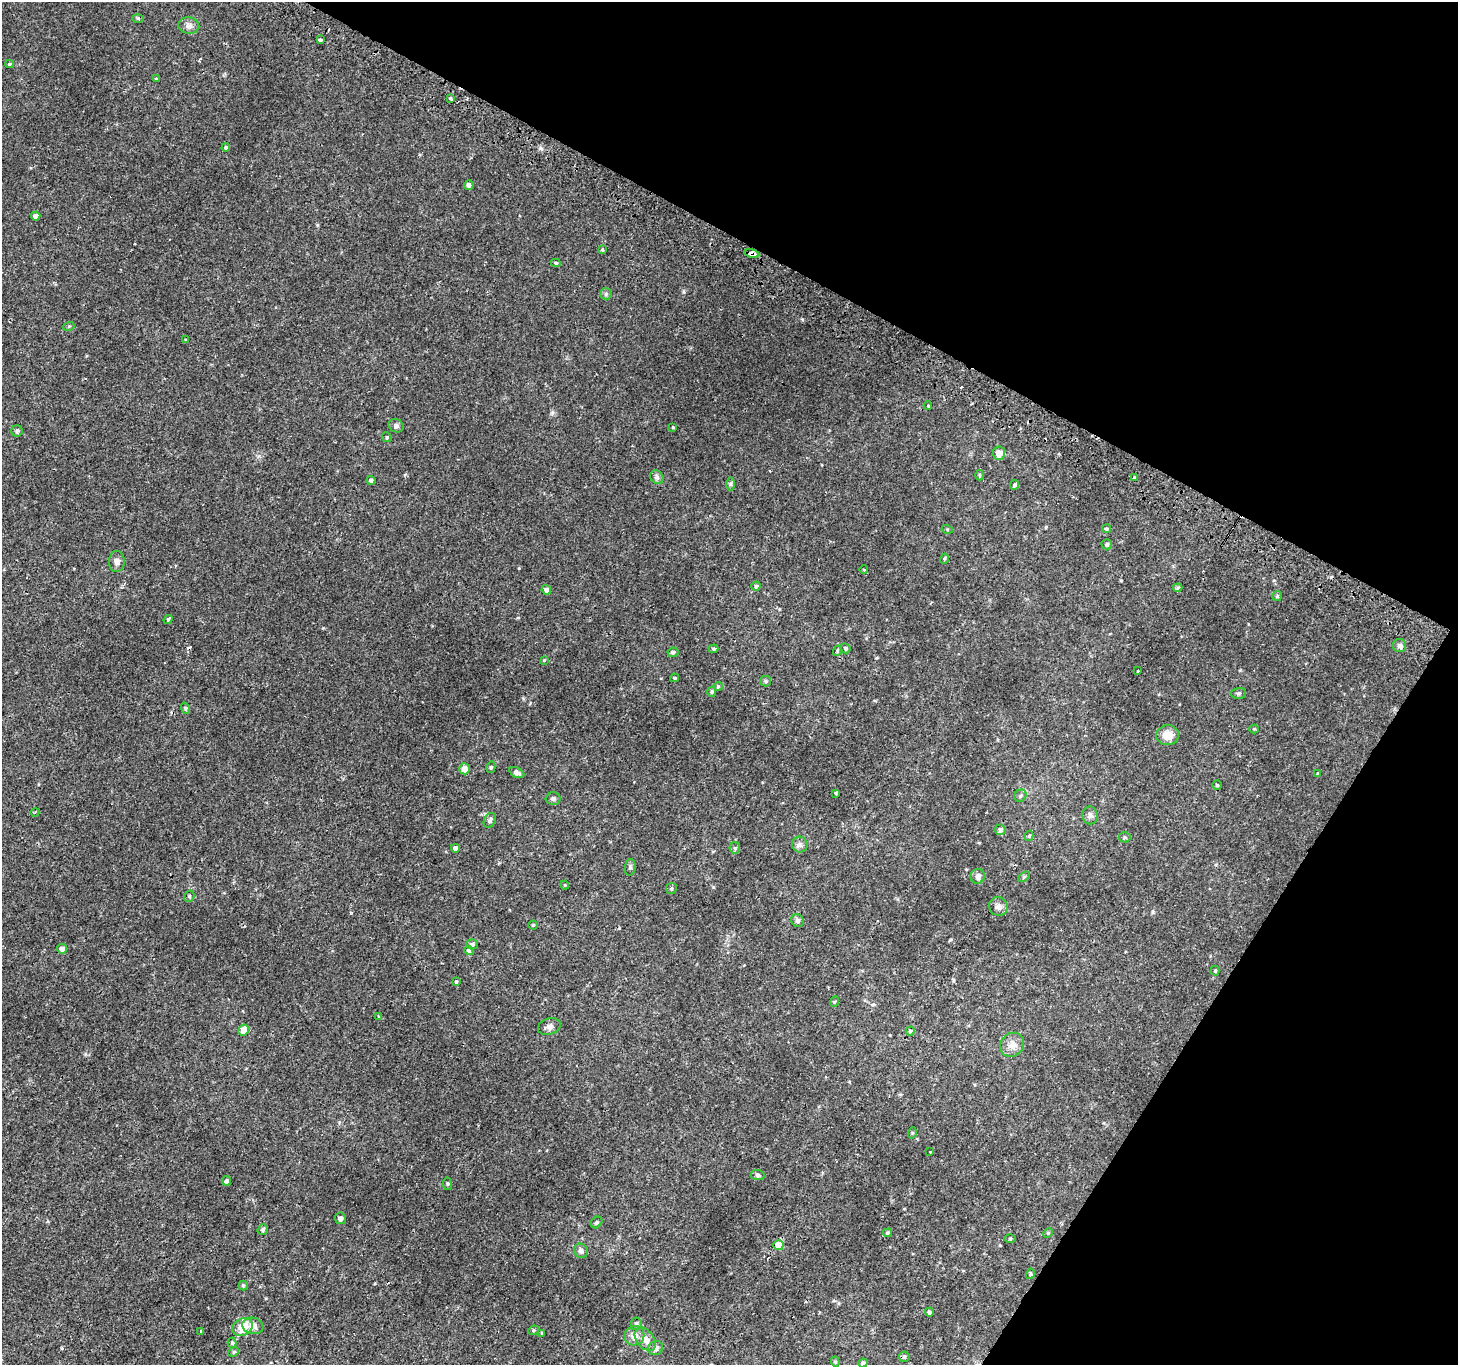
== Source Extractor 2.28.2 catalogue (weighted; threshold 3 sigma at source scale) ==
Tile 8 of 4 x 4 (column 4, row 2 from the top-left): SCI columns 4394-5849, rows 3023-4385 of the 5869 x 5977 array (HDU 1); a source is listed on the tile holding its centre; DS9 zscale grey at full resolution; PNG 1460 x 1367 px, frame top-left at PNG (2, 2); each listed source drawn as its Kron ellipse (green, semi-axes under 4 px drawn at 4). Shown black and unused: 27% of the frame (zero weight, under 2 of 3 exposures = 2% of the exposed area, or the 3 px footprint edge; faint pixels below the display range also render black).
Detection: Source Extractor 2.28.2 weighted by HDU 2 'WHT'; one run over the whole footprint, this tile lists its part. Background 0.00223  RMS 0.0023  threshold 0.0105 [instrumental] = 3 sigma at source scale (4.5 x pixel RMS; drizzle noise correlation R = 1.50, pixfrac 1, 0.0396/0.0396 arcsec/px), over >= 5 px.
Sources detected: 125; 5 cosmic-ray / hot-pixel residue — neither listed nor drawn; the other 120 listed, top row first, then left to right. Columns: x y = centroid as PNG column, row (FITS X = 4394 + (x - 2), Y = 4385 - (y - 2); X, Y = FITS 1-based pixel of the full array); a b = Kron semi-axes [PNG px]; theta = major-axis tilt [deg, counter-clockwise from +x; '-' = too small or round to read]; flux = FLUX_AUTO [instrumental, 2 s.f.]
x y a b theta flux
138 18 5 3 - 0.3
189 26 10 8 -12 1.1
320 40 3 3 - 0.45
9 64 4 4 - 0.26
156 79 3 3 - 0.45
450 98 4 3 - 0.79
226 148 4 4 - 0.44
469 185 5 4 - 0.81
36 216 4 4 - 0.98
602 250 3 3 - 0.44
752 253 7 4 -13 3.5
556 263 5 4 - 0.37
606 294 6 5 - 0.44
69 326 5 3 - 0.22
186 340 4 3 - 0.22
928 406 4 2 - 0.18
396 426 8 6 -29 0.6
673 427 3 3 - 0.36
17 431 6 5 - 0.41
387 437 5 4 - 0.27
999 453 7 6 - 1.9
979 475 5 3 - 0.26
657 477 7 6 - 0.63
1135 478 3 3 - 0.71
371 480 4 4 - 0.51
730 484 7 4 -90 0.4
1015 485 5 4 - 0.54
947 529 5 3 - 0.22
1106 529 4 4 - 0.34
1107 544 5 5 - 0.59
944 559 5 3 - 0.29
117 561 10 8 86 0.98
864 570 4 2 - 0.16
756 586 4 4 - 0.32
1178 588 4 3 - 0.37
546 590 5 4 - 1
1277 596 5 4 - 0.28
168 619 5 4 - 0.27
1399 645 7 6 - 0.72
845 648 5 4 - 0.39
714 649 5 4 - 0.32
837 651 5 3 - 0.26
673 652 5 4 - 0.49
544 660 4 3 - 0.19
1137 671 3 3 - 0.96
675 678 4 4 - 0.27
766 681 5 5 - 0.3
718 686 4 4 - 0.26
712 692 5 4 - 0.36
1238 693 7 5 2 0.43
185 708 6 4 -72 0.31
1254 729 4 4 - 0.22
1167 735 11 10 - 2.8
491 767 6 4 78 0.36
464 769 5 5 - 2.2
517 773 8 5 -28 0.87
1317 774 3 3 - 0.55
1217 785 5 4 - 0.29
836 793 3 3 - 0.24
1020 796 6 5 - 0.5
553 798 7 6 - 0.56
35 812 4 3 - 0.18
1090 815 9 7 -89 0.81
490 820 8 5 64 0.63
1000 830 5 5 - 0.94
1029 836 5 4 - 0.35
1125 837 6 5 - 0.4
800 844 8 8 - 0.82
455 848 4 4 - 0.88
735 848 6 5 - 0.38
630 867 8 5 83 0.44
978 876 7 7 - 1.1
1024 877 7 3 37 0.26
565 885 4 4 - 0.23
671 888 5 5 - 0.38
189 896 6 5 - 0.34
998 906 9 9 - 1.1
797 921 7 6 - 0.62
533 925 4 4 - 0.27
472 944 6 5 - 0.56
62 949 5 4 - 1.2
469 951 5 4 - 0.61
1215 971 5 4 - 0.28
456 981 3 3 - 0.51
834 1002 5 3 - 0.2
379 1017 3 3 - 1.1
549 1027 12 8 18 1
244 1030 5 5 - 2.6
910 1031 4 4 - 0.32
1012 1045 13 11 47 1.9
912 1133 6 3 72 0.25
930 1152 3 3 - 0.62
757 1175 7 5 -5 0.43
227 1181 4 4 - 0.53
447 1184 6 3 -82 0.29
340 1218 6 5 - 0.9
597 1222 6 5 - 0.45
263 1229 5 5 - 0.4
888 1233 4 4 - 0.32
1048 1233 5 4 - 0.25
1010 1239 5 3 - 0.23
778 1245 5 5 - 4
581 1251 7 6 - 0.84
1030 1274 5 3 - 0.25
243 1285 5 5 - 0.34
929 1312 4 4 - 0.51
636 1324 6 5 - 0.67
253 1326 10 8 -10 1.7
242 1327 10 8 31 3.9
533 1330 5 4 - 0.35
201 1331 4 3 - 0.16
542 1333 4 3 - 0.31
634 1336 10 9 - 1.7
645 1339 13 8 -52 1.9
232 1343 5 4 - 0.34
656 1348 8 7 - 0.96
234 1352 5 4 - 0.36
904 1357 5 5 - 0.39
835 1362 5 4 - 0.27
863 1363 4 4 - 0.54
Overlapping masked pixels (flux is a lower limit): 1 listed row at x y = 752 253
Isophote crosses this tile's border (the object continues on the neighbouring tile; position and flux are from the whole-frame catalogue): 1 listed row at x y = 863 1363
Unlisted compact peaks at least as high as the median listed source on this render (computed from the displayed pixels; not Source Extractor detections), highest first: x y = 540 148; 713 887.